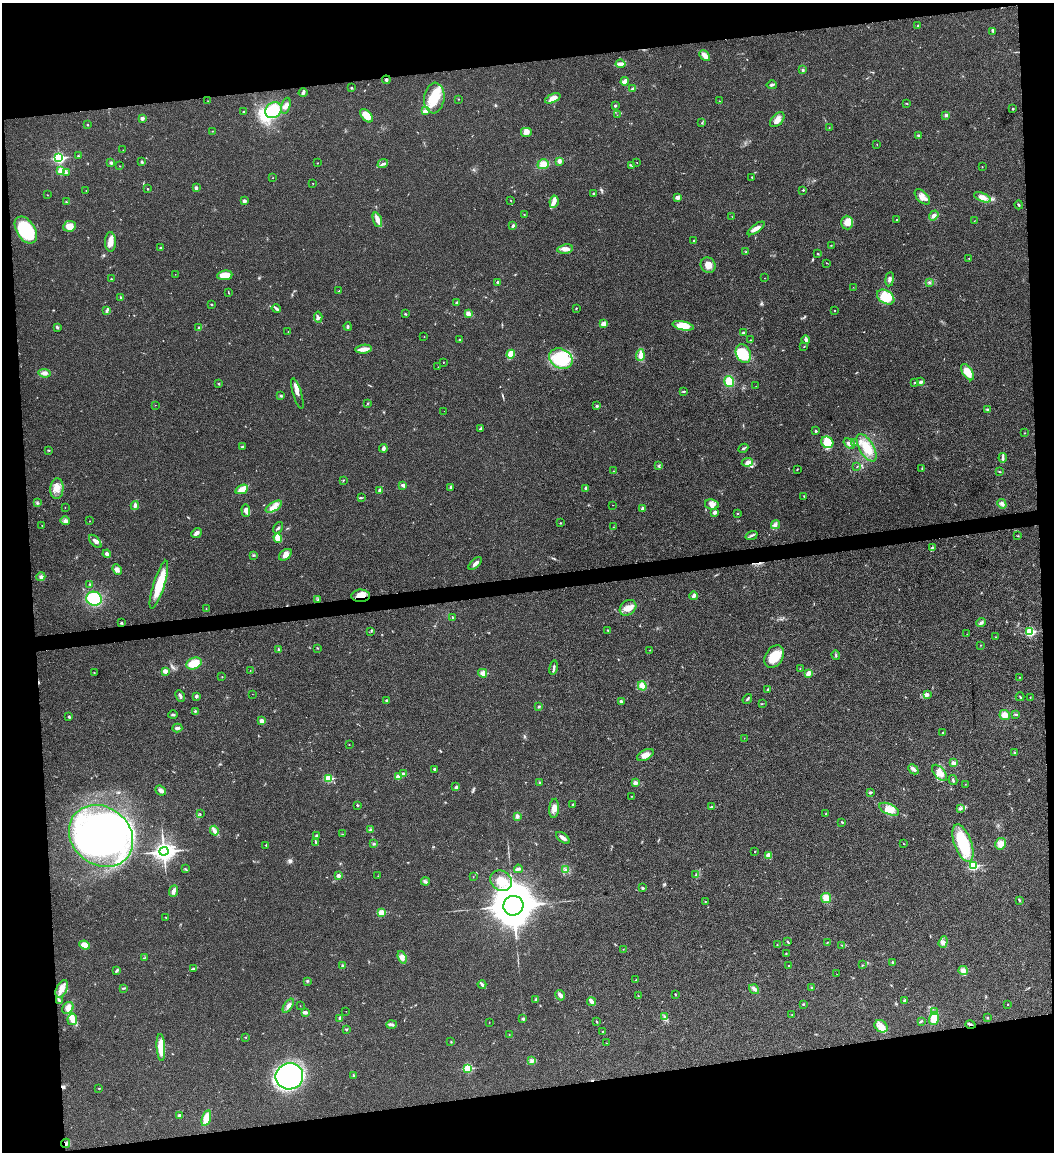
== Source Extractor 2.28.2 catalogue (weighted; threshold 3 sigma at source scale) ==
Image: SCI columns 133-4339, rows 2-4598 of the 4577 x 4598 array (HDU 1 of 3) = the unmasked area's bounding box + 8 px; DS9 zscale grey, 4 x 4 block average (1 PNG px = mean of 4 x 4 image px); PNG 1056 x 1154 px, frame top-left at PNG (2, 3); each listed source drawn as its Kron ellipse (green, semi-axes under 4 px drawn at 4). Shown black and unused: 16% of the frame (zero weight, under 3 of 4 exposures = <1% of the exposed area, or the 3 px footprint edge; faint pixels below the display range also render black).
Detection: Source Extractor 2.28.2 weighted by HDU 2 'WHT'. Background 0.0189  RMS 0.0043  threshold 0.0195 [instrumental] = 3 sigma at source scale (4.5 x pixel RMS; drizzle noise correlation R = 1.50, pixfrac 1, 0.05/0.05 arcsec/px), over >= 5 px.
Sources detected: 404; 3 inside a brighter object's white glare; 2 cosmic-ray / hot-pixel residue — neither listed nor drawn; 4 coinciding with a brighter row at this scale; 11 inside a brighter listed object's ellipse — not listed separately; the other 384 listed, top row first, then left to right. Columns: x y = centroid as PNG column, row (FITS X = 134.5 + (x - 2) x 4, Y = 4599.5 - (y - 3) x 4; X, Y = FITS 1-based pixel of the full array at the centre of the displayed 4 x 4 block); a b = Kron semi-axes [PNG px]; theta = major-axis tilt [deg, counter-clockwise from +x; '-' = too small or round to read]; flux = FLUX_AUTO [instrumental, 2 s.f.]
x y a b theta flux
918 26 3 2 - 2.2
992 31 3 2 - 1.7
705 55 6 4 -45 16
620 64 5 3 - 6.6
802 70 3 2 - 2.6
386 80 4 2 - 4.6
625 81 4 2 - 15
772 85 5 2 - 4.7
351 88 3 2 - 2.4
632 89 4 2 - 3.5
303 93 4 3 - 5.8
434 98 15 10 84 75
553 98 8 4 23 24
459 99 2 2 - 0.9
208 101 2 2 - 0.91
719 101 2 2 - 1
906 103 3 2 - 1.4
286 106 8 3 75 8.7
615 106 2 2 - 3.3
1013 109 2 2 - 5.4
273 110 8 7 - 79
426 110 4 2 - 5.4
244 112 2 2 - 3.4
617 115 2 2 - 0.55
946 115 3 3 - 4.4
366 116 8 4 -48 33
142 118 2 2 - 18
777 120 9 5 48 17
702 123 2 2 - 1.4
87 125 2 2 - 1.2
829 127 2 2 - 0.85
212 131 2 2 - 0.85
526 132 6 5 - 11
918 135 3 2 - 2.2
877 144 2 2 - 0.99
123 150 2 2 - 0.78
78 156 2 2 - 1.9
59 158 3 2 - 340
559 161 4 3 - 7.4
142 162 4 2 - 2.8
637 162 2 2 - 0.69
111 163 3 3 - 3.8
317 163 2 2 - 0.79
383 164 5 2 - 4.6
543 164 6 5 - 20
631 165 3 2 - 2.5
119 166 2 2 - 0.6
982 167 2 2 - 0.8
61 171 2 2 - 81
66 173 3 2 - 2.5
752 177 2 2 - 0.87
273 178 2 2 - 0.86
313 183 2 2 - 1.4
196 188 3 3 - 4.7
147 189 2 2 - 1.1
86 190 2 2 - 0.68
803 190 2 2 - 2.1
593 194 3 2 - 2.6
47 195 2 2 - 0.75
677 197 2 2 - 33
922 197 9 5 -45 19
982 197 9 4 -22 17
510 200 2 2 - 1
244 201 3 3 - 5.2
66 202 3 2 - 1.8
554 202 6 4 82 11
1019 205 4 2 - 2.1
524 214 2 2 - 1.2
934 215 5 3 - 10
732 216 2 2 - 0.5
377 220 7 3 -69 15
896 220 2 2 - 0.96
974 221 2 2 - 0.77
847 223 7 6 - 21
70 226 6 5 - 24
513 226 3 2 - 4.8
756 228 10 3 35 12
26 230 15 9 -57 170
694 240 2 2 - 1.8
110 242 9 5 -89 22
831 245 2 2 - 0.87
161 247 3 2 - 2.4
565 249 8 4 7 13
746 252 2 2 - 2
818 254 2 2 - 2.3
969 258 2 2 - 1.2
827 263 3 2 - 0.91
708 265 8 7 - 20
175 274 2 2 - 0.51
225 275 7 4 7 34
764 278 2 2 - 0.44
111 279 2 2 - 3
890 279 7 3 82 6.6
498 282 3 3 - 4.1
929 282 2 2 - 1.1
853 287 2 2 - 0.45
339 291 3 2 - 1.5
228 292 2 2 - 0.92
886 297 9 6 -33 56
121 298 2 2 - 2.8
457 303 2 2 - 11
211 304 3 2 - 1.9
576 308 2 2 - 1.2
276 309 5 3 - 5.2
834 310 2 2 - 1.1
107 311 4 2 - 3.8
405 314 3 2 - 1.7
469 314 3 2 - 14
318 317 6 3 -85 5.6
603 324 2 2 - 43
683 326 11 4 -12 44
57 327 3 3 - 3.4
348 327 4 2 - 3.2
198 328 2 2 - 1.6
288 332 2 2 - 0.66
743 333 3 2 - 4.2
424 337 2 2 - 1.3
459 340 2 2 - 1.9
750 340 2 2 - 1.3
806 340 4 3 - 4.5
804 346 2 2 - 0.94
364 349 8 3 8 26
743 353 10 7 -64 66
511 354 4 4 - 40
640 355 5 3 - 16
561 359 12 9 -25 110
443 362 2 2 - 1.1
438 367 2 2 - 0.48
967 372 9 5 -56 36
44 373 6 3 -6 8.4
729 381 5 5 - 38
914 382 2 2 - 1.7
920 382 2 2 - 17
219 384 2 2 - 1.1
756 386 2 2 - 0.63
684 391 3 2 - 3.1
297 393 16 4 -73 14
281 396 2 2 - 1.2
367 403 2 2 - 1.2
155 405 2 2 - 0.71
597 406 2 2 - 9.2
987 409 3 2 - 2.4
444 411 2 2 - 2
480 428 3 2 - 2.6
816 431 2 2 - 7.2
1024 433 2 2 - 0.79
827 442 6 5 - 52
854 443 3 2 - 1.8
849 444 6 3 -38 6.2
242 446 3 2 - 2.7
383 448 4 3 - 7.2
743 448 5 2 - 3.5
866 448 15 7 -59 42
48 450 3 2 - 1.4
1003 458 5 3 - 5.1
747 462 5 3 - 9.5
659 466 3 2 - 2.3
857 467 2 2 - 1.3
797 469 2 2 - 1.6
922 469 2 2 - 1.8
614 471 2 2 - 1.1
999 471 3 2 - 1.7
343 480 3 2 - 1.4
403 485 4 3 - 5.3
451 487 2 2 - 1.4
586 488 4 3 - 4.6
57 489 10 6 86 22
242 489 6 4 24 32
380 490 4 3 - 8.6
804 496 2 2 - 1.3
361 498 3 2 - 2.4
37 503 2 2 - 1.2
712 504 7 5 -9 14
1002 504 5 4 - 7.6
613 505 2 2 - 0.66
135 506 4 3 - 6.3
65 507 2 2 - 0.72
274 507 9 3 31 15
642 508 4 2 - 3.3
246 510 6 3 -87 6.6
715 512 3 3 - 7.4
737 514 2 2 - 1.5
65 521 5 3 - 6.4
89 521 2 2 - 0.9
560 523 2 2 - 1.4
775 525 5 3 - 6.5
42 526 2 2 - 1.2
613 527 2 2 - 0.85
278 528 6 2 57 3.5
196 533 6 3 41 8.2
752 535 6 2 20 4.5
1018 536 2 2 - 1.1
278 538 5 4 - 25
95 541 8 3 -48 9.1
932 548 3 2 - 2.8
107 554 4 2 - 13
254 555 3 2 - 2
285 555 7 5 39 12
475 563 8 2 40 10
117 569 5 4 - 8
41 577 4 3 - 5.1
90 584 3 2 - 2.5
159 585 25 5 72 71
361 596 9 6 2 22
694 596 4 2 - 9.2
94 599 8 7 - 120
318 600 4 2 - 3.6
628 608 9 7 39 19
206 609 2 2 - 0.91
452 617 2 2 - 2.3
981 622 5 2 - 4.2
122 623 3 3 - 2.6
608 630 3 2 - 2.8
371 631 2 2 - 1.2
1030 632 2 2 - 240
967 634 2 2 - 0.73
995 637 2 2 - 0.66
981 645 2 2 - 0.97
317 648 2 2 - 1.6
279 650 3 2 - 2.3
650 650 2 2 - 0.73
836 655 5 2 - 2.5
774 656 12 8 57 49
194 664 8 5 22 43
553 668 7 2 80 6.7
800 669 2 2 - 0.91
250 670 2 2 - 0.65
165 671 2 2 - 39
94 672 2 2 - 0.87
483 673 4 4 - 13
808 673 4 3 - 13
222 677 2 2 - 1.1
1019 677 2 2 - 0.8
642 686 5 3 - 7.6
768 689 2 2 - 3.3
252 694 2 2 - 0.43
927 694 4 2 - 4.1
180 696 6 2 -63 5.9
196 696 3 2 - 6.3
1020 697 4 2 - 2.1
1030 697 2 2 - 1.5
747 699 5 2 - 3.6
386 700 2 2 - 7.3
621 701 2 2 - 12
762 704 2 2 - 0.75
539 706 2 2 - 2.8
195 711 2 2 - 2.2
1016 714 4 2 - 3
173 715 5 2 - 3.3
1005 715 5 4 - 18
69 717 2 2 - 2.9
261 721 3 3 - 10
177 728 5 3 - 5.7
943 733 3 2 - 2.3
744 738 2 2 - 0.33
349 745 2 2 - 0.69
1015 753 3 2 - 5.2
645 755 9 5 28 15
953 763 3 3 - 7.7
434 769 2 2 - 3.9
913 769 6 3 -44 10
940 773 9 5 -51 21
403 774 2 2 - 12
398 776 2 2 - 38
328 778 3 2 - 130
953 780 5 2 - 3.4
539 782 2 2 - 2.5
635 783 2 2 - 25
965 784 2 2 - 0.78
456 787 3 3 - 3.5
160 791 6 3 -41 9.1
870 792 2 2 - 13
632 796 2 2 - 0.66
572 804 2 2 - 1.8
357 805 2 2 - 5.7
712 807 2 2 - 1.6
554 808 10 5 84 16
960 808 3 2 - 4.2
889 809 10 5 -25 24
826 813 2 2 - 1.3
200 814 3 2 - 1.2
517 816 4 3 - 6
842 822 3 2 - 1.9
370 830 3 2 - 2.7
214 831 5 3 - 7.7
342 834 2 2 - 1.3
317 835 3 2 - 2.4
101 836 34 29 -39 790
563 838 8 3 -36 11
316 842 3 2 - 2.1
963 843 19 8 -70 100
374 844 3 2 - 2.5
903 844 2 2 - 0.81
1000 844 6 5 - 17
266 845 2 2 - 1.7
164 851 4 3 - 1300
755 851 2 2 - 1.2
769 855 4 3 - 5.1
973 866 2 2 - 230
185 869 3 2 - 2.6
518 869 4 3 - 4.3
566 870 3 3 - 6.1
696 875 2 2 - 1.4
338 876 2 2 - 26
378 876 2 2 - 0.46
473 877 2 2 - 0.66
501 881 11 9 -32 35
425 882 4 3 - 5.4
643 888 3 3 - 2.7
173 891 6 3 68 11
826 898 5 5 - 28
1019 900 3 2 - 3
705 901 2 2 - 1.5
513 906 10 9 - 8100
381 912 2 2 - 72
166 917 2 2 - 1.1
788 942 3 2 - 2.2
827 942 2 2 - 0.67
943 942 6 3 71 7.7
85 945 5 4 - 26
777 945 2 2 - 0.98
841 945 3 2 - 1.3
623 949 2 2 - 0.8
786 954 2 2 - 2.1
145 957 2 2 - 0.79
402 957 6 4 -72 9.8
893 962 4 2 - 4.5
788 965 2 2 - 1.4
862 965 2 2 - 0.87
342 966 2 2 - 4.9
194 968 2 2 - 0.92
117 970 3 2 - 2.4
963 971 4 3 - 12
837 974 2 2 - 0.46
636 980 2 2 - 1.4
307 981 3 2 - 2
482 985 4 3 - 4.9
123 988 4 2 - 2.3
812 988 2 2 - 1.7
62 989 9 5 64 17
754 989 5 3 - 6.7
675 994 2 2 - 1.9
560 995 5 3 - 12
638 996 3 2 - 1.5
536 999 2 2 - 2.8
905 1000 3 3 - 5.2
59 1001 4 2 - 2.7
592 1002 5 2 - 20
803 1004 2 2 - 2.1
1008 1004 2 2 - 1.9
288 1006 8 4 55 9.7
300 1006 2 2 - 0.67
68 1008 6 5 - 11
346 1011 2 2 - 0.39
305 1012 4 2 - 9.8
935 1012 4 3 - 5.4
792 1014 2 2 - 1.2
665 1017 4 2 - 3.9
340 1018 4 3 - 2.9
934 1018 6 4 73 40
987 1018 2 2 - 1.8
72 1019 6 5 - 13
523 1019 4 2 - 3.8
596 1021 3 2 - 1.8
921 1021 3 2 - 2.6
489 1022 2 2 - 0.53
392 1024 5 3 - 5
970 1025 5 2 - 4
881 1026 7 5 -38 21
346 1029 2 2 - 3
602 1031 2 2 - 2.4
509 1034 2 2 - 0.92
246 1037 2 2 - 1.2
451 1042 2 2 - 1.6
607 1043 2 2 - 0.67
161 1048 13 4 -87 53
531 1061 3 2 - 2.7
468 1068 2 2 - 160
289 1076 14 13 - 580
354 1076 2 2 - 0.99
99 1088 2 2 - 0.9
179 1115 3 2 - 5.5
206 1118 8 4 74 31
66 1143 5 3 - 6.9
Overlapping masked pixels (flux is a lower limit): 3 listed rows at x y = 361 596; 970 1025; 66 1143
Diffuse or blended objects may show on this block-average render without a row.